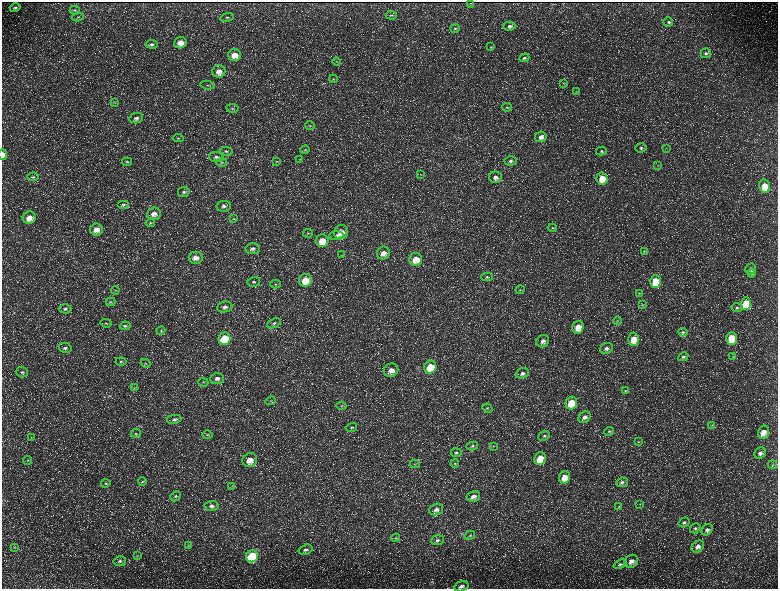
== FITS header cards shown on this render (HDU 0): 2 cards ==
NAXIS1  =                 1552 / length of data axis 1
NAXIS2  =                 1173 / length of data axis 2

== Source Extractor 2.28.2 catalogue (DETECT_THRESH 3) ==
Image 1552 x 1173 px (HDU 0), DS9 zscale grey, zoomed out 1/2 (1 PNG px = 2 x 2 image px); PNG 780 x 591 px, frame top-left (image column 1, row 1173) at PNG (2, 2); each listed source drawn as its Kron ellipse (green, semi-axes under 4 px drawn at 4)
Background 230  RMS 11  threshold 32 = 3 sigma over >= 5 px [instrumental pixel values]
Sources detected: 193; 35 cannot appear on this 1/2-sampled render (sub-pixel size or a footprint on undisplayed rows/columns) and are neither listed nor drawn; the other 158 listed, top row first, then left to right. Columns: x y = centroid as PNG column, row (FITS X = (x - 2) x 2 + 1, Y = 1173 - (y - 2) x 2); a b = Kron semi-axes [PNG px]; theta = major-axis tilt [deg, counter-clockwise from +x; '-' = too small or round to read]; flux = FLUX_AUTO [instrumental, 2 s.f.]
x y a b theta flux
471 3 2 1 - 780
15 8 5 3 - 4200
75 10 5 3 - 2500
391 15 6 3 -4 2900
78 17 6 3 10 2700
227 17 7 4 15 3600
668 22 5 4 - 3500
509 26 6 4 6 5700
455 28 4 4 - 2700
180 43 6 5 - 23000
152 44 6 4 -5 4400
491 47 4 3 - 1600
706 53 5 5 - 4900
235 55 6 6 - 23000
524 58 5 4 - 3700
337 61 4 3 - 1800
219 71 6 6 - 16000
333 79 4 3 - 1700
563 83 3 2 - 1400
208 85 7 3 -10 2700
576 92 3 2 - 1200
114 103 3 2 - 1400
507 107 5 3 - 2900
232 108 6 3 -7 2800
136 118 7 5 8 6700
310 125 4 2 - 1800
541 137 6 5 - 11000
178 138 5 3 - 3300
641 148 5 4 - 4600
666 148 3 2 - 1000
305 150 5 4 - 2600
226 151 6 4 -6 4700
601 151 5 4 - 3600
3 155 5 3 - 14000
216 157 7 5 -3 6800
300 159 4 2 - 1100
277 161 4 2 - 1800
511 161 6 4 3 5700
127 162 5 3 - 2200
222 162 5 3 - 2600
658 166 3 2 - 1400
420 174 3 2 - 1100
33 177 5 3 - 2900
495 177 6 6 - 9200
602 178 6 5 - 32000
765 186 7 5 -79 37000
184 192 6 5 - 5200
123 204 6 4 0 4300
224 206 7 5 10 7700
154 214 7 6 - 14000
29 218 6 6 - 22000
234 219 4 2 - 1500
150 223 4 3 - 2300
552 228 4 3 - 2200
96 229 6 6 - 18000
341 232 7 7 - 21000
308 233 5 3 - 2600
336 236 7 4 6 5200
322 241 6 6 - 32000
253 249 7 5 5 7600
644 251 3 3 - 1400
383 253 6 6 - 16000
342 255 3 2 - 1100
196 258 7 6 - 16000
416 259 6 6 - 29000
750 269 6 5 - 7500
752 273 4 4 - 2800
487 277 6 4 0 3200
305 280 6 6 - 42000
656 281 6 5 - 65000
254 282 6 4 15 4700
276 284 5 3 - 2100
115 290 4 3 - 2300
520 290 4 3 - 2000
639 293 4 3 - 1600
110 302 5 4 - 2500
746 304 6 5 - 88000
642 305 3 3 - 1400
225 307 8 5 8 9300
737 308 5 4 - 3800
65 309 6 4 1 4800
617 321 4 3 - 1900
106 323 5 3 - 2400
274 323 7 4 23 5500
125 326 5 4 - 4500
578 327 6 5 - 23000
161 331 4 4 - 2500
683 332 4 4 - 3000
731 338 6 5 - 74000
225 339 6 6 - 91000
634 339 6 5 - 31000
543 341 6 6 - 11000
65 348 6 5 - 6100
606 348 7 5 18 7400
683 357 5 4 - 4200
733 357 4 3 - 1600
121 361 5 4 - 3300
145 363 5 3 - 2100
430 367 6 6 - 63000
391 370 7 6 - 17000
22 372 6 5 - 5000
522 373 7 5 21 7800
217 378 7 5 1 9000
203 382 5 2 - 1600
134 388 4 3 - 1800
625 391 4 3 - 2000
270 401 5 3 - 2200
571 403 6 5 - 52000
342 406 5 4 - 3000
487 408 5 4 - 3300
585 417 7 5 35 10000
174 419 7 4 10 6400
712 425 3 3 - 1700
351 427 6 3 16 2700
609 431 5 4 - 3000
763 432 7 5 75 22000
136 433 5 3 - 2600
207 435 5 3 - 2300
544 436 6 4 23 4800
31 437 4 2 - 1200
638 442 3 3 - 1400
472 446 6 4 12 3800
493 446 4 3 - 1700
456 453 5 4 - 3900
760 453 6 5 - 8400
540 459 6 5 - 52000
27 460 4 1 - 1200
250 460 7 7 - 25000
455 463 4 4 - 2300
415 464 5 3 - 2300
773 465 4 2 - 1400
564 477 6 5 - 31000
142 482 4 3 - 1900
622 482 6 4 24 6200
106 483 5 4 - 2700
232 486 3 2 - 1300
176 496 5 4 - 3900
473 496 7 5 12 13000
640 504 3 2 - 930
211 506 7 5 3 7900
619 507 4 2 - 1400
436 509 7 5 19 10000
684 522 6 4 33 4600
695 528 6 4 36 4400
707 530 6 5 - 7100
470 535 5 4 - 3400
396 538 4 3 - 2200
437 540 6 5 - 5800
188 546 3 3 - 1700
14 547 3 2 - 1400
698 547 7 5 39 11000
306 550 7 5 17 7300
137 556 4 3 - 1500
252 556 6 6 - 160000
120 561 6 5 - 5500
631 561 7 6 - 14000
620 564 7 4 24 4400
461 586 7 5 16 8000
At the frame edge (FLAGS 8, measured only in part): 2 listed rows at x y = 3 155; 461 586
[35 sub-pixel or undisplayed-footprint detections neither listed nor drawn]